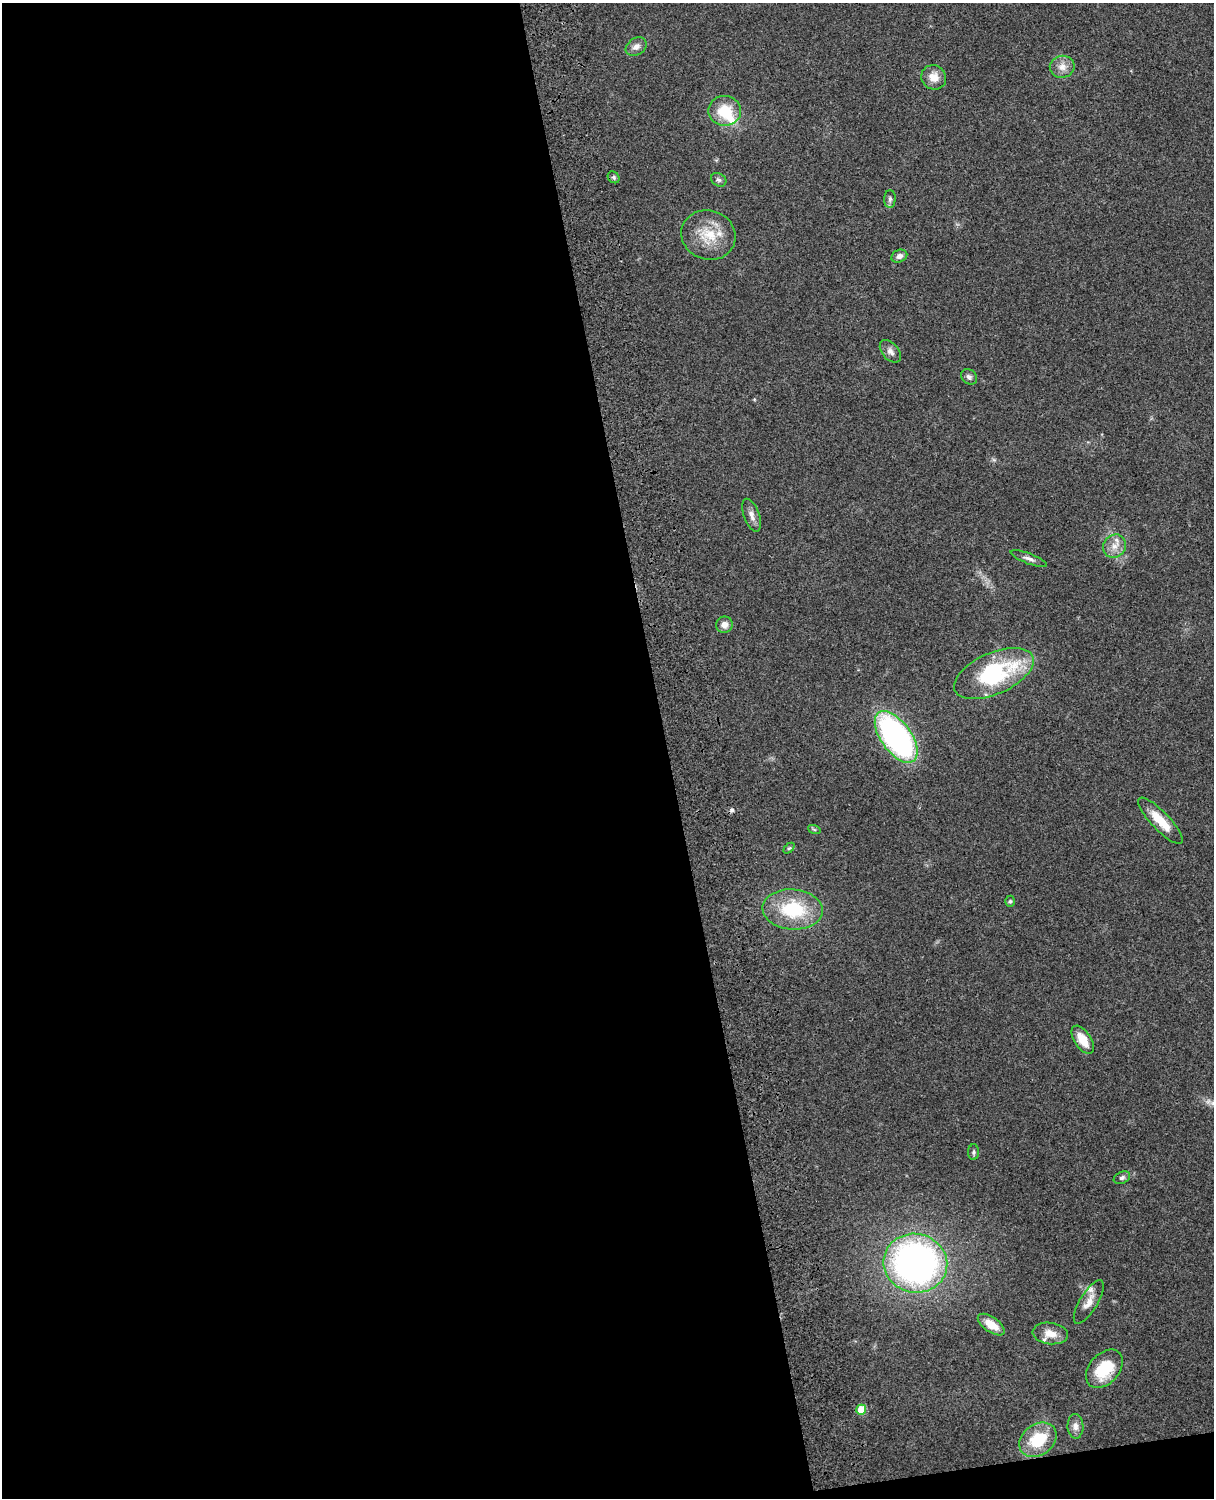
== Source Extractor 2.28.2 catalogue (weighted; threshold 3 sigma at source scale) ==
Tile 9 of 4 x 3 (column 1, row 3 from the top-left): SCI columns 119-1330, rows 164-1659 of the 5089 x 4927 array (HDU 1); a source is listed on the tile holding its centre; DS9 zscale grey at full resolution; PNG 1216 x 1500 px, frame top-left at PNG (2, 3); each listed source drawn as its Kron ellipse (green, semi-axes under 4 px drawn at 4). Shown black and unused: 56% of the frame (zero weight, under 3 of 4 exposures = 6% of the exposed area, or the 3 px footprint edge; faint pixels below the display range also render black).
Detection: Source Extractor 2.28.2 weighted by HDU 2 'WHT'; one run over the whole footprint, this tile lists its part. Background 0.271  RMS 0.0089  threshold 0.0401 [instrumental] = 3 sigma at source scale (4.5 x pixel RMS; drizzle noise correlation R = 1.50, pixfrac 1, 0.05/0.05 arcsec/px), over >= 5 px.
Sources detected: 36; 1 cosmic-ray / hot-pixel residue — neither listed nor drawn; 2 inside a brighter listed object's ellipse — not listed separately; the other 33 listed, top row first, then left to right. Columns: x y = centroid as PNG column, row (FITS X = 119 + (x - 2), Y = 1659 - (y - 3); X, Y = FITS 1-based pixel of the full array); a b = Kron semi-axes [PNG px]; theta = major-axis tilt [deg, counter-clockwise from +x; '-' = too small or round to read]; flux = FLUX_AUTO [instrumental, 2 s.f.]
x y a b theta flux
636 47 11 8 32 5.2
1062 67 12 11 - 7.8
934 77 13 12 - 10
725 111 16 15 - 27
614 177 6 5 - 1.8
719 180 8 6 -30 2.3
890 199 9 5 89 2.6
708 235 27 24 -19 29
899 256 8 6 22 4.1
890 351 13 8 -48 4.7
969 377 9 7 -40 3.1
752 515 17 7 -70 6.1
1114 546 12 11 - 8.6
1029 558 19 5 -21 3.9
724 625 8 8 - 5.6
994 673 42 20 24 97
896 737 30 15 -54 240
1160 821 31 9 -46 19
814 829 6 4 -20 1.3
789 848 6 4 43 1.2
1010 901 5 4 - 1.4
793 909 30 20 -4 53
1083 1040 16 8 -56 16
973 1152 8 5 90 1.9
1122 1178 8 6 25 2.5
915 1263 32 29 -13 350
1089 1302 25 9 59 9
991 1325 15 7 -35 14
1050 1333 18 10 -7 12
1104 1369 22 15 48 35
861 1410 5 5 - 22
1075 1426 12 8 -89 5.3
1038 1440 20 15 35 37